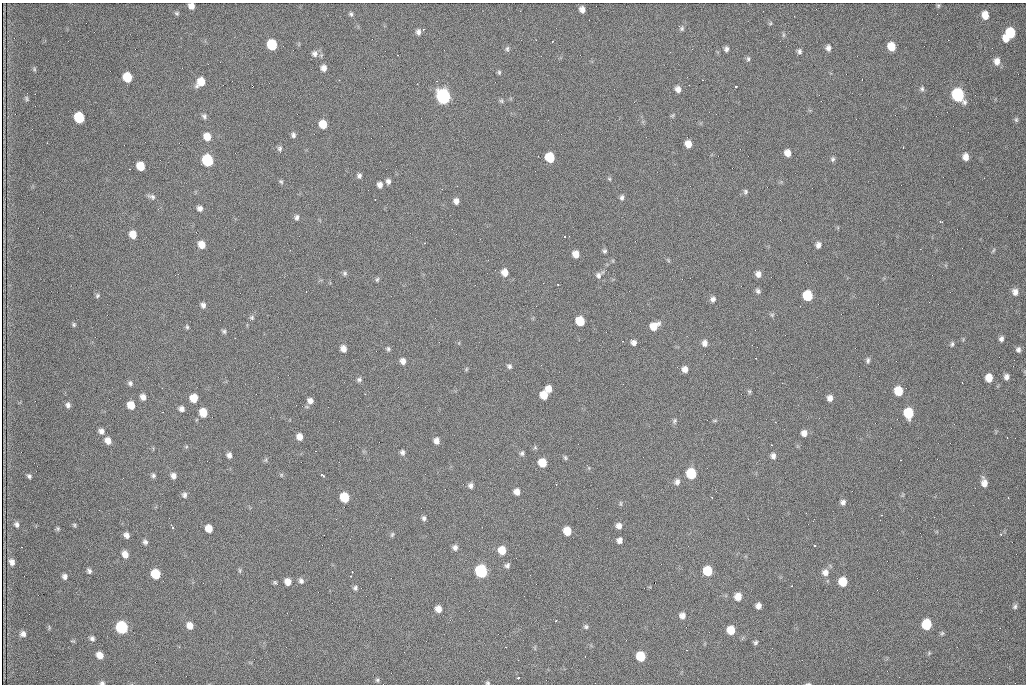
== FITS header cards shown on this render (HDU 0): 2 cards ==
NAXIS1  =                 1024 /fastest changing axis
NAXIS2  =                  682 /next to fastest changing axis

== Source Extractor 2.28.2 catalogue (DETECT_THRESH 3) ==
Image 1024 x 682 px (HDU 0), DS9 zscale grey, 1 PNG px = 1 image px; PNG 1028 x 686 px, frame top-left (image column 1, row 682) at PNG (2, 3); no overlay
Background 1900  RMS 30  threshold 89.6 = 3 sigma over >= 5 px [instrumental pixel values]
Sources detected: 219; all 219 listed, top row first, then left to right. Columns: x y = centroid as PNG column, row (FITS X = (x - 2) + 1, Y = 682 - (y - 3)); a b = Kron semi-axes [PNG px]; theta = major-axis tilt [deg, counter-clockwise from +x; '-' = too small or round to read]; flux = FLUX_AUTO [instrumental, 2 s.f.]
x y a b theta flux
191 6 6 5 - 13000
938 6 5 4 - 2700
582 9 6 5 - 10000
177 13 5 4 - 3300
351 14 6 5 - 3800
985 15 7 6 - 22000
770 23 6 5 - 2600
682 28 7 6 - 4200
423 29 3 2 - 2000
418 32 6 5 - 6700
1010 33 8 7 - 84000
783 35 7 4 90 3100
1006 39 6 5 - 18000
272 45 7 6 - 100000
891 47 7 6 - 35000
828 48 7 6 - 7700
507 49 7 5 77 4200
726 49 6 5 - 5800
799 51 6 5 - 5100
670 52 3 2 - 3100
315 54 9 9 - 9200
397 55 2 2 - 1300
748 59 7 5 -89 4200
997 61 8 7 - 14000
324 68 6 5 - 10000
34 69 6 4 -89 2400
499 72 6 5 - 3100
127 77 7 6 - 60000
201 82 8 7 - 31000
252 85 2 2 - 740
689 85 2 2 - 910
736 86 3 3 - 4800
678 89 7 6 - 11000
922 89 6 6 - 4300
958 95 8 7 - 290000
443 96 8 7 - 560000
26 98 7 5 -63 3200
501 101 6 5 - 3400
821 101 2 2 - 1100
672 115 6 4 31 2600
204 116 7 6 - 5000
79 117 7 6 - 110000
1016 120 7 5 -89 3600
323 124 7 6 - 35000
293 135 6 5 - 5500
207 137 7 7 - 24000
688 144 6 6 - 19000
903 148 3 2 - 1700
280 149 7 6 - 5100
787 153 6 5 - 17000
550 157 7 6 - 80000
966 157 7 6 - 14000
833 159 7 6 - 4400
207 160 7 6 - 170000
140 166 7 6 - 41000
359 176 6 5 - 5500
609 179 5 4 - 2500
281 181 7 5 -48 3300
388 181 6 5 - 6400
380 185 6 6 - 8700
442 189 2 2 - 840
745 191 6 6 - 4100
152 197 10 6 -20 6300
622 197 7 5 84 5200
456 201 6 5 - 9500
200 208 6 6 - 8200
297 217 8 5 81 5300
941 222 4 2 - 2600
133 234 7 6 - 24000
564 236 3 3 - 5600
202 245 7 6 - 21000
818 245 7 6 - 8700
993 250 6 4 47 2600
604 251 5 5 - 3800
576 254 6 5 - 17000
668 260 6 4 -47 2600
505 272 7 6 - 17000
345 273 7 6 - 3900
758 274 6 6 - 10000
599 275 12 7 43 8600
377 280 6 5 - 3400
558 284 2 2 - 1700
758 291 7 6 - 5100
1015 292 8 6 -80 11000
97 296 6 5 - 3600
808 296 7 7 - 84000
713 299 7 6 - 7100
203 305 7 6 - 6900
772 315 6 5 - 3300
252 318 8 6 53 4700
580 321 7 6 - 57000
74 324 6 5 - 3200
654 326 9 7 32 26000
187 327 6 5 - 3200
224 331 6 5 - 3900
1001 339 6 5 - 6300
634 342 6 5 - 8100
705 343 7 6 - 9100
952 344 7 4 75 3900
343 349 6 5 - 12000
388 349 6 5 - 3900
1018 350 6 6 - 5900
868 360 8 5 87 4700
403 361 7 6 - 10000
509 366 6 6 - 4800
1013 366 2 2 - 1200
466 369 6 4 88 2300
685 369 6 6 - 11000
1006 377 6 5 - 8000
989 378 7 6 - 25000
359 380 7 6 - 4900
130 383 7 6 - 5300
549 389 6 6 - 18000
749 391 6 4 70 3000
898 391 7 6 - 49000
365 394 2 2 - 970
544 395 7 6 - 30000
143 397 6 5 - 11000
194 398 6 6 - 30000
830 398 6 6 - 10000
310 401 7 7 - 9800
68 405 6 5 - 6300
131 405 7 6 - 29000
182 409 6 5 - 8200
203 413 7 6 - 38000
908 413 8 6 -85 92000
674 421 8 6 65 4200
715 421 7 4 8 2500
101 431 6 6 - 8800
804 433 7 6 - 12000
299 437 6 5 - 15000
108 441 7 6 - 15000
436 441 7 6 - 11000
771 445 3 2 - 2000
535 447 5 5 - 2900
402 452 7 6 - 5400
522 453 7 5 72 4300
229 455 6 5 - 7500
773 456 7 6 - 7600
565 457 6 4 -73 3200
266 460 6 3 -73 2800
900 460 2 2 - 1100
542 463 7 6 - 41000
691 474 7 7 - 93000
281 475 5 5 - 2700
29 476 5 4 - 4200
153 476 6 5 - 4300
173 476 7 6 - 9200
323 476 4 3 - 8600
677 482 8 7 - 7900
984 483 10 6 -79 14000
556 484 2 2 - 1500
471 485 7 7 - 6900
517 492 6 6 - 12000
184 495 7 6 - 6100
344 497 7 6 - 70000
712 498 2 2 - 1300
843 502 7 6 - 6700
621 503 7 4 -82 2700
99 510 2 2 - 980
881 515 2 2 - 990
424 518 6 5 - 5000
16 524 7 6 - 5900
74 525 6 5 - 2800
619 526 6 6 - 9900
172 527 6 2 -58 2800
209 528 6 6 - 23000
58 529 6 5 - 3000
567 531 7 6 - 35000
392 534 7 5 63 3400
127 535 6 5 - 8700
619 540 6 5 - 8900
145 542 6 6 - 5400
815 546 3 3 - 2700
455 547 7 6 - 7400
502 550 7 7 - 32000
125 554 7 6 - 16000
12 562 6 5 - 9600
507 566 6 5 - 5400
240 570 8 4 -89 3000
89 571 7 5 -58 5200
481 571 7 7 - 280000
708 571 7 6 - 67000
352 572 3 2 - 2000
825 572 9 9 - 13000
156 574 7 6 - 74000
65 576 6 5 - 7100
350 576 3 2 - 3500
301 581 8 7 - 6600
275 582 6 5 - 3000
288 582 6 6 - 17000
843 582 7 6 - 46000
792 586 3 2 - 2200
355 588 6 6 - 4800
738 597 7 7 - 18000
758 606 6 5 - 10000
1015 606 7 5 65 4900
438 609 6 5 - 15000
682 615 7 7 - 10000
556 621 2 2 - 1300
926 624 7 6 - 97000
190 626 7 6 - 17000
122 627 7 7 - 250000
586 627 6 6 - 3900
49 628 7 3 -85 2000
731 630 7 6 - 34000
942 633 6 5 - 3100
23 634 7 7 - 8900
92 638 6 6 - 5600
756 643 6 5 - 3700
929 653 6 4 48 2400
100 655 6 5 - 18000
641 656 7 6 - 67000
518 678 3 2 - 7700
377 680 6 5 - 3400
102 683 6 4 -3 4200
488 683 5 4 - 2700
595 683 2 2 - 970
808 684 6 3 4 2200
At the frame edge (FLAGS 8, measured only in part): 5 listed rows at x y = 191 6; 102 683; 488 683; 595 683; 808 684

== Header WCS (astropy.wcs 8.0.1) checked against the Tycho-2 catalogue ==
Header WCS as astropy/WCSLIB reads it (CRVAL/CRPIX/CD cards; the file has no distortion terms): RA---TAN/DEC--TAN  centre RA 07:09:21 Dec +30:56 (107.34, +30.93 deg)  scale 1.43 arcsec/px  FOV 24.4' x 16.3'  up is -93 deg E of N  parity flipped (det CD > 0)
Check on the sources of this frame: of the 60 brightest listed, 6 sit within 2.1 arcsec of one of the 9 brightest Tycho-2 stars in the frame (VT <= 12.48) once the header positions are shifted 0.82 arcsec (0.82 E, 0.03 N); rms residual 1.06 arcsec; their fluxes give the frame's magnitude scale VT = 25.15 - 2.5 log10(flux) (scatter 0.15 mag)
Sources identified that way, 6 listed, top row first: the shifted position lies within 2.1 arcsec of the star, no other Tycho-2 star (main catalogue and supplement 1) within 4.2 arcsec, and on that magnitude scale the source's flux lands within +1.5 / -3 mag of the star's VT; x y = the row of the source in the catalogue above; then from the Tycho-2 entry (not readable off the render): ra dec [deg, ICRS J2000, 3 dp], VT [Tycho-2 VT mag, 2 dp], TYC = Tycho-2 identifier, HIP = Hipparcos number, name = IAU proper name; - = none
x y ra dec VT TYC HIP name
958 95 107.215 +31.104 11.64 2438-821-1 - -
443 96 107.226 +30.900 10.76 2438-883-1 - -
79 117 107.244 +30.756 12.13 2438-718-1 - -
207 160 107.261 +30.807 12.26 2438-856-1 - -
481 571 107.445 +30.924 11.38 2438-1056-1 - -
122 627 107.478 +30.782 11.68 2438-545-1 - -